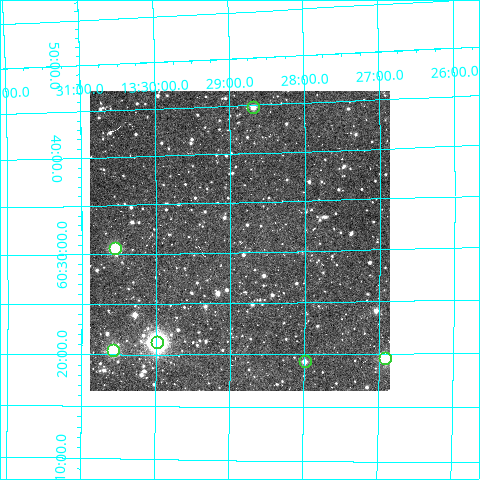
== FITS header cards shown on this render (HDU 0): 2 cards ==
NAXIS1  =                  300
NAXIS2  =                  300

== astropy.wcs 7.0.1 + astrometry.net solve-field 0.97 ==
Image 300 x 300 px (HDU 0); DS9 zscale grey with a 90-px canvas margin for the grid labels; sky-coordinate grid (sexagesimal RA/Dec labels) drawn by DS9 from the SOLVED WCS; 6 Tycho-2 reference stars matched to detected sources circled (green)
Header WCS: RA---TAN/DEC--TAN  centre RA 13:28:52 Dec +60:31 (202.22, +60.52 deg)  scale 6 arcsec/px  FOV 30.0' x 30.0'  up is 0 deg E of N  parity normal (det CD < 0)
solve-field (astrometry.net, Tycho-2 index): VERIFIED the header's WCS against the Tycho-2 star catalogue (verified at 2 index scales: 6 matches each, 0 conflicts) and refined it, rather than solving blind
Solved WCS: RA---TAN-SIP/DEC--TAN-SIP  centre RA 13:28:53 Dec +60:31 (202.22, +60.52 deg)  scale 5.94 arcsec/px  FOV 29.7' x 30.0'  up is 0 deg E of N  parity normal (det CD < 0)
The solver's refit moves the header's centre by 17 arcsec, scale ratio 0.9908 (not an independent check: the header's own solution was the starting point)
Tycho-2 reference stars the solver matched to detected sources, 6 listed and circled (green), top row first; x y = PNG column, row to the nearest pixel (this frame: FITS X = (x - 90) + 1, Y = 300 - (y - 91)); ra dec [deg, ICRS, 3 dp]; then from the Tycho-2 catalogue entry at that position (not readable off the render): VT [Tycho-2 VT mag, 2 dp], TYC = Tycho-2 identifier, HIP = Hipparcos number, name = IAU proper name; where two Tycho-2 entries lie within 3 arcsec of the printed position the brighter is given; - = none
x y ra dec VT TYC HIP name
253 107 202.170 +60.746 11.96 4164-1076-1 - -
115 248 202.638 +60.510 9.83 4164-1097-1 - -
157 342 202.495 +60.353 8.13 4164-797-1 65858 -
113 350 202.644 +60.340 9.53 4164-634-1 - -
385 358 201.729 +60.327 9.98 4164-1004-1 - -
305 361 201.999 +60.322 12.02 4164-796-1 - -